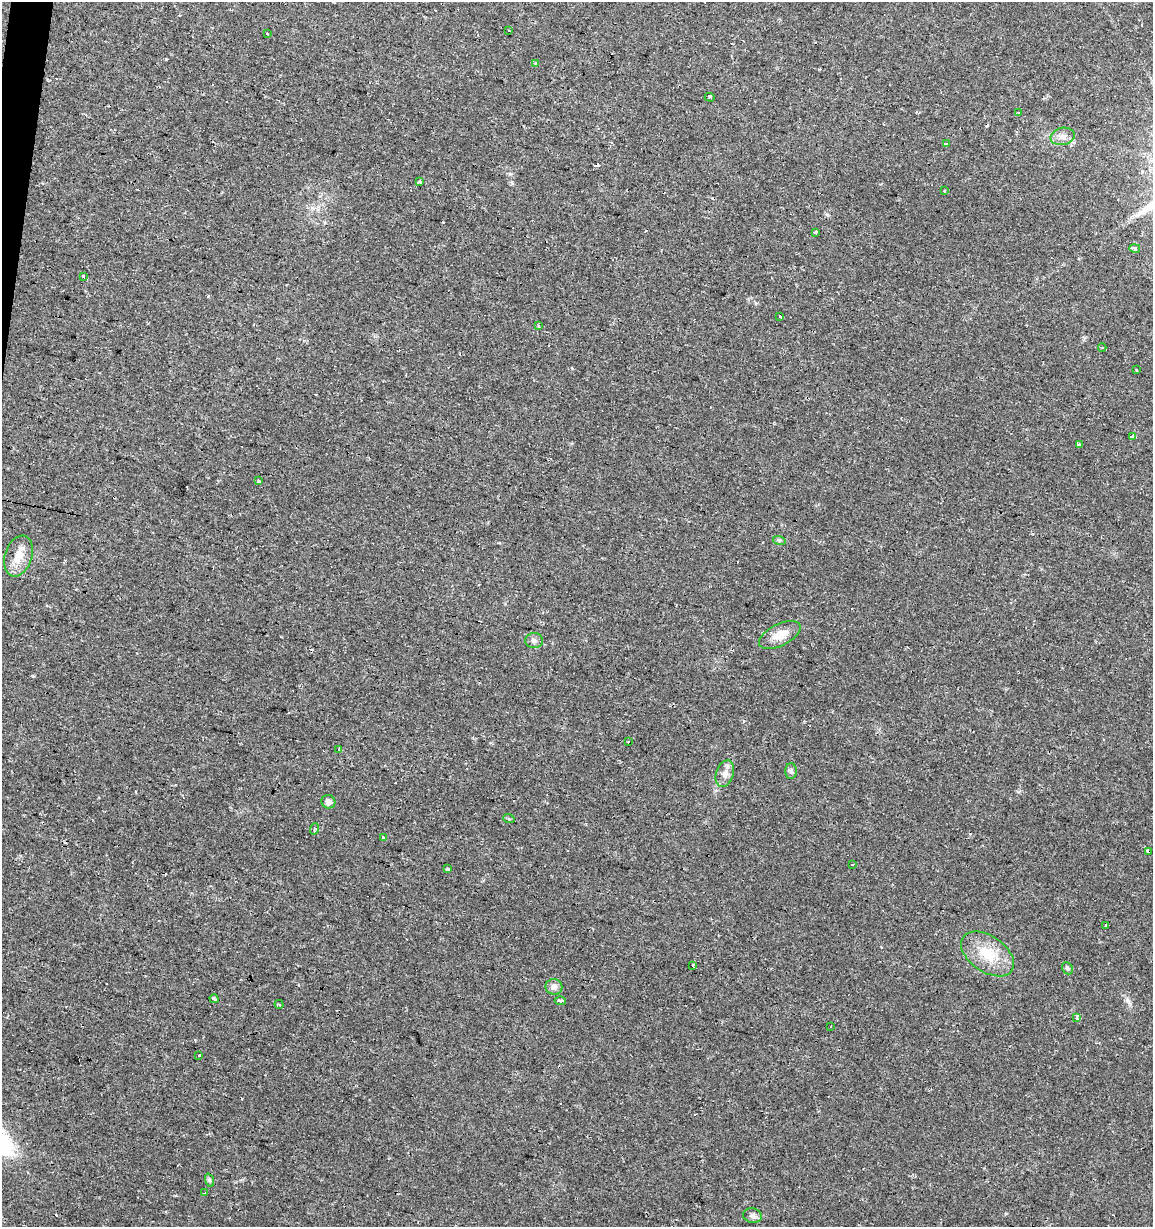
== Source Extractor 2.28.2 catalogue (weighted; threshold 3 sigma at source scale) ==
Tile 11 of 4 x 4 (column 3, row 3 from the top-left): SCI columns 2523-3673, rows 1228-2452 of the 5104 x 4901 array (HDU 1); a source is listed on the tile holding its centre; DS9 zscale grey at full resolution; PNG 1155 x 1229 px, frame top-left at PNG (2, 2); each listed source drawn as its Kron ellipse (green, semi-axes under 4 px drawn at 4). Shown black and unused: <1% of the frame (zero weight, under 2 of 3 exposures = <1% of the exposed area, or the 3 px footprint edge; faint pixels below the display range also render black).
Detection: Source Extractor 2.28.2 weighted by HDU 2 'WHT'; one run over the whole footprint, this tile lists its part. Background 0.0295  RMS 0.0034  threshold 0.0154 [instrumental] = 3 sigma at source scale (4.5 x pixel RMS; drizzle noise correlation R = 1.50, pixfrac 1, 0.0396/0.0396 arcsec/px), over >= 5 px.
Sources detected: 72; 23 cosmic-ray / hot-pixel residue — neither listed nor drawn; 1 inside a brighter listed object's ellipse — not listed separately; the other 48 listed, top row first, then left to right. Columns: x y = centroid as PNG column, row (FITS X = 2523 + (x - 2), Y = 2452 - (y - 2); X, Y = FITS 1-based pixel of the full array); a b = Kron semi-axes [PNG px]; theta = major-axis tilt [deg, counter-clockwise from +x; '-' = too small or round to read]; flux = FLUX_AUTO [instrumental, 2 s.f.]
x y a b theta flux
509 31 3 2 - 0.25
267 34 4 3 - 0.43
536 64 4 3 - 0.53
710 97 5 3 - 0.46
1018 113 3 3 - 0.79
1062 136 12 8 11 2.1
946 143 3 3 - 2
420 182 4 3 - 1.6
944 191 4 4 - 0.37
815 232 3 3 - 0.85
1135 248 5 3 - 1.7
83 276 3 3 - 2.1
780 316 3 3 - 0.86
538 326 3 3 - 0.69
1102 347 4 3 - 0.36
1137 370 3 2 - 0.38
1133 436 3 3 - 9.8
1079 445 3 3 - 1.5
259 481 3 3 - 0.59
779 540 6 4 -17 0.51
18 556 21 13 71 5.1
780 635 22 11 27 4.8
534 641 9 7 -3 1.3
628 742 3 3 - 0.67
339 749 4 3 - 0.91
791 771 8 5 -89 0.85
725 774 14 8 72 2.2
328 802 7 6 - 1.6
509 819 6 3 -18 0.4
314 829 6 3 70 0.47
383 837 3 3 - 0.87
1148 851 4 3 - 2.4
853 865 3 3 - 1.3
448 869 4 3 - 0.94
1106 925 3 3 - 0.94
988 954 30 18 -34 11
693 965 3 3 - 0.92
1067 968 6 5 - 0.63
554 987 8 8 - 1.6
214 999 4 3 - 0.7
560 1001 5 3 - 1.6
279 1004 4 3 - 0.44
1077 1018 4 3 - 1.2
830 1027 3 3 - 0.55
199 1056 3 3 - 1.1
209 1180 7 4 -71 0.57
205 1193 4 2 - 0.36
753 1216 9 7 -12 1.2
Overlapping masked pixels (flux is a lower limit): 1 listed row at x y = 1148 851
Unlisted compact peaks at least as high as the median listed source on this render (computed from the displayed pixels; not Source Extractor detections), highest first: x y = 1128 1001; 510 174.